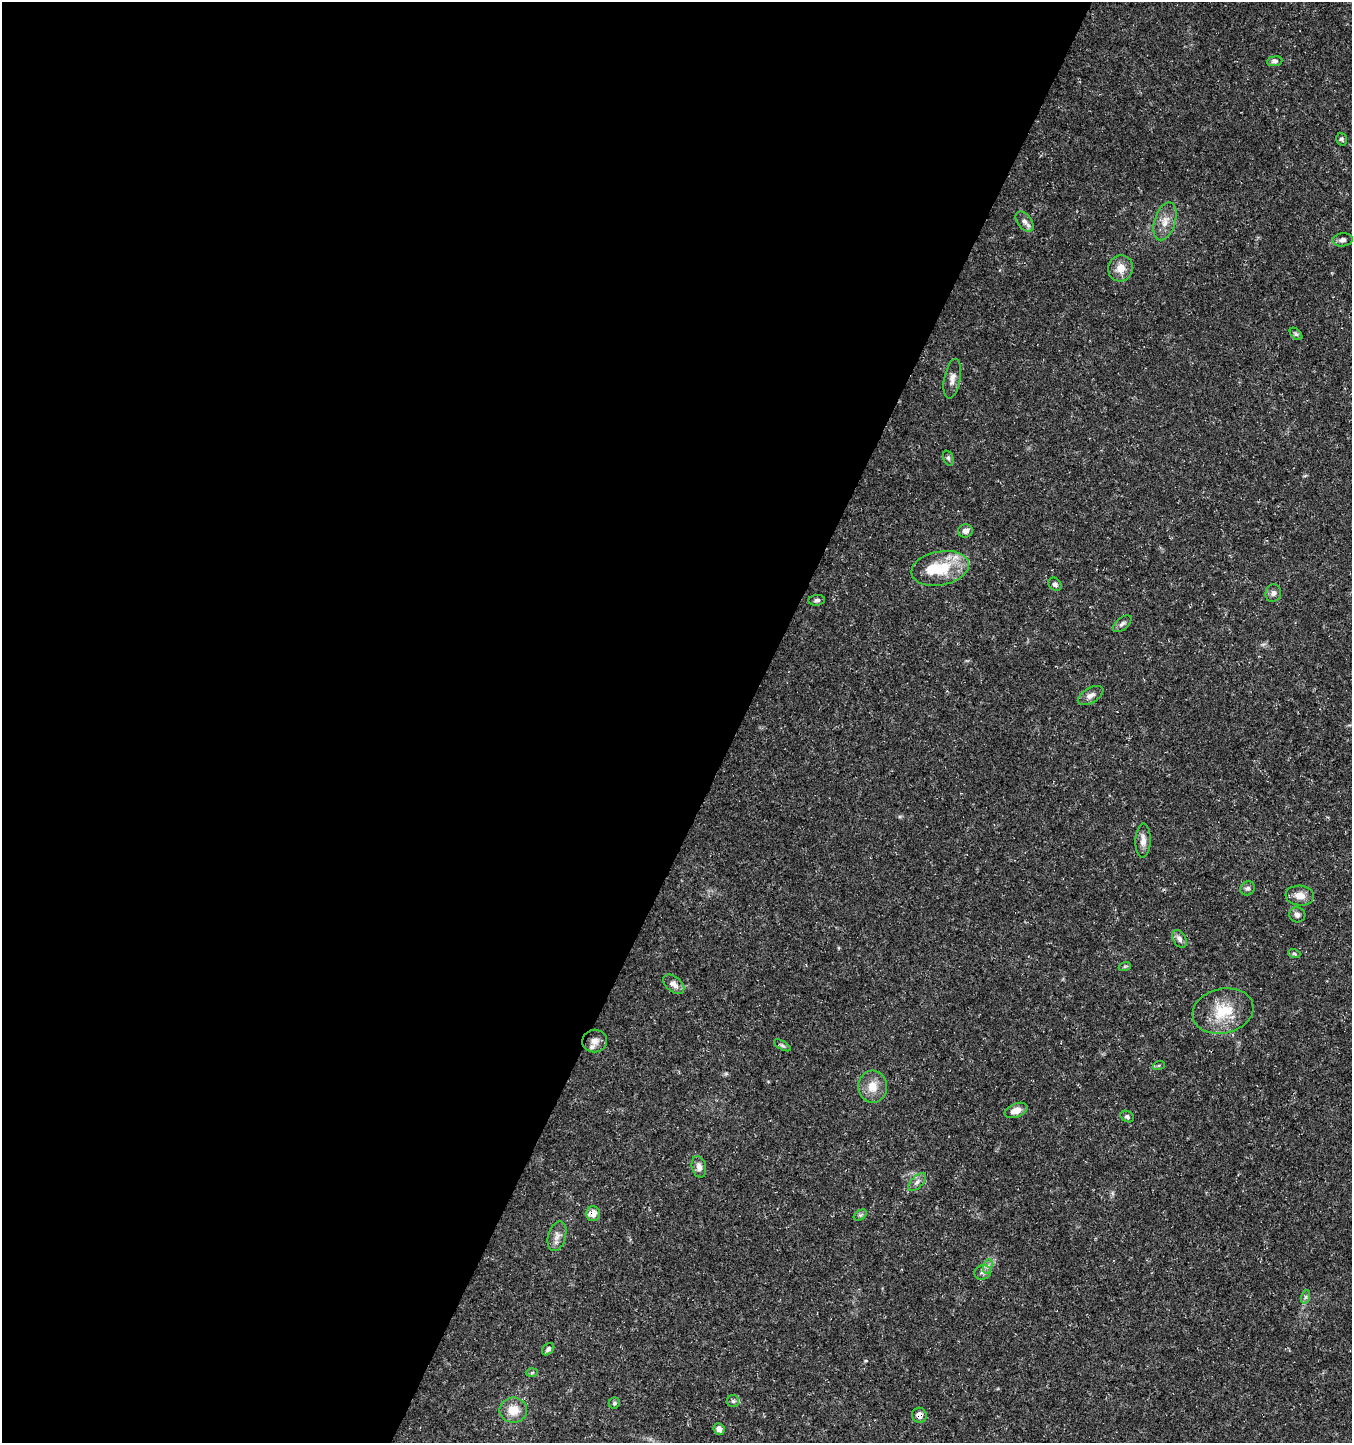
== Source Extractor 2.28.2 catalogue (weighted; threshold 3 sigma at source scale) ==
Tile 5 of 4 x 4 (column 1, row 2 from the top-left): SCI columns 266-1615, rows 2882-4322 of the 5865 x 5771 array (HDU 1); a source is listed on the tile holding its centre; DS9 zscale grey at full resolution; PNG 1354 x 1445 px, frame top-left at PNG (2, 2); each listed source drawn as its Kron ellipse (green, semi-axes under 4 px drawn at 4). Shown black and unused: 55% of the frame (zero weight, under 3 of 5 exposures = <1% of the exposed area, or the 3 px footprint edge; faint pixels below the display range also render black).
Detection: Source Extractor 2.28.2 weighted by HDU 2 'WHT'; one run over the whole footprint, this tile lists its part. Background 0.0388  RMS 0.0025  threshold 0.0112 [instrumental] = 3 sigma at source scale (4.5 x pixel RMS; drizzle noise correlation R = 1.50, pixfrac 1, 0.0396/0.0396 arcsec/px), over >= 5 px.
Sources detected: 47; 1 inside a brighter object's white glare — neither listed nor drawn; the other 46 listed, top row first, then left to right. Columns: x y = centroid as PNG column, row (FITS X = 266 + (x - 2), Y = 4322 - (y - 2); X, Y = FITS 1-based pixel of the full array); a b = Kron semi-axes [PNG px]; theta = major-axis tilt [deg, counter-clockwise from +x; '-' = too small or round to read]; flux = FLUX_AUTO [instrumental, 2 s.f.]
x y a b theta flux
1275 61 7 5 6 0.71
1341 139 6 5 - 0.54
1024 221 11 7 -51 1.1
1165 221 19 10 72 2.7
1343 240 10 6 5 0.93
1120 268 13 12 - 2.8
1296 334 7 4 -44 0.43
952 379 20 8 80 1.7
948 458 8 5 -69 0.53
965 531 7 6 - 1.1
940 568 29 17 11 10
1055 584 7 5 -47 0.63
1273 593 9 7 75 0.96
817 600 8 5 5 0.57
1122 624 11 6 39 0.81
1091 695 14 7 30 1.4
1143 841 17 7 88 1.8
1248 888 7 6 - 0.67
1300 896 14 10 -5 2.4
1297 915 8 7 - 0.87
1179 939 9 6 -59 1
1294 953 6 4 -19 0.35
1125 966 6 4 19 0.34
674 984 12 7 -39 1.5
1223 1011 31 22 13 8.9
595 1041 12 11 - 2
782 1045 9 4 -29 0.49
1159 1065 6 4 20 0.36
873 1087 16 14 -87 3.5
1016 1110 12 7 22 1.9
1127 1117 7 5 -31 0.53
699 1167 11 7 -77 1.5
917 1182 11 5 45 0.99
593 1214 7 7 - 2.7
860 1215 7 4 33 0.46
557 1236 15 9 73 1.8
988 1266 7 4 71 0.73
983 1272 8 7 - 0.88
1305 1297 7 4 71 0.47
548 1349 7 5 46 0.7
532 1373 6 4 2 0.33
733 1401 6 6 - 0.55
614 1403 5 5 - 0.44
513 1410 14 12 0 4
919 1415 7 7 - 1.7
719 1429 6 5 - 1.3
Overlapping masked pixels (flux is a lower limit): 2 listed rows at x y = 593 1214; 919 1415